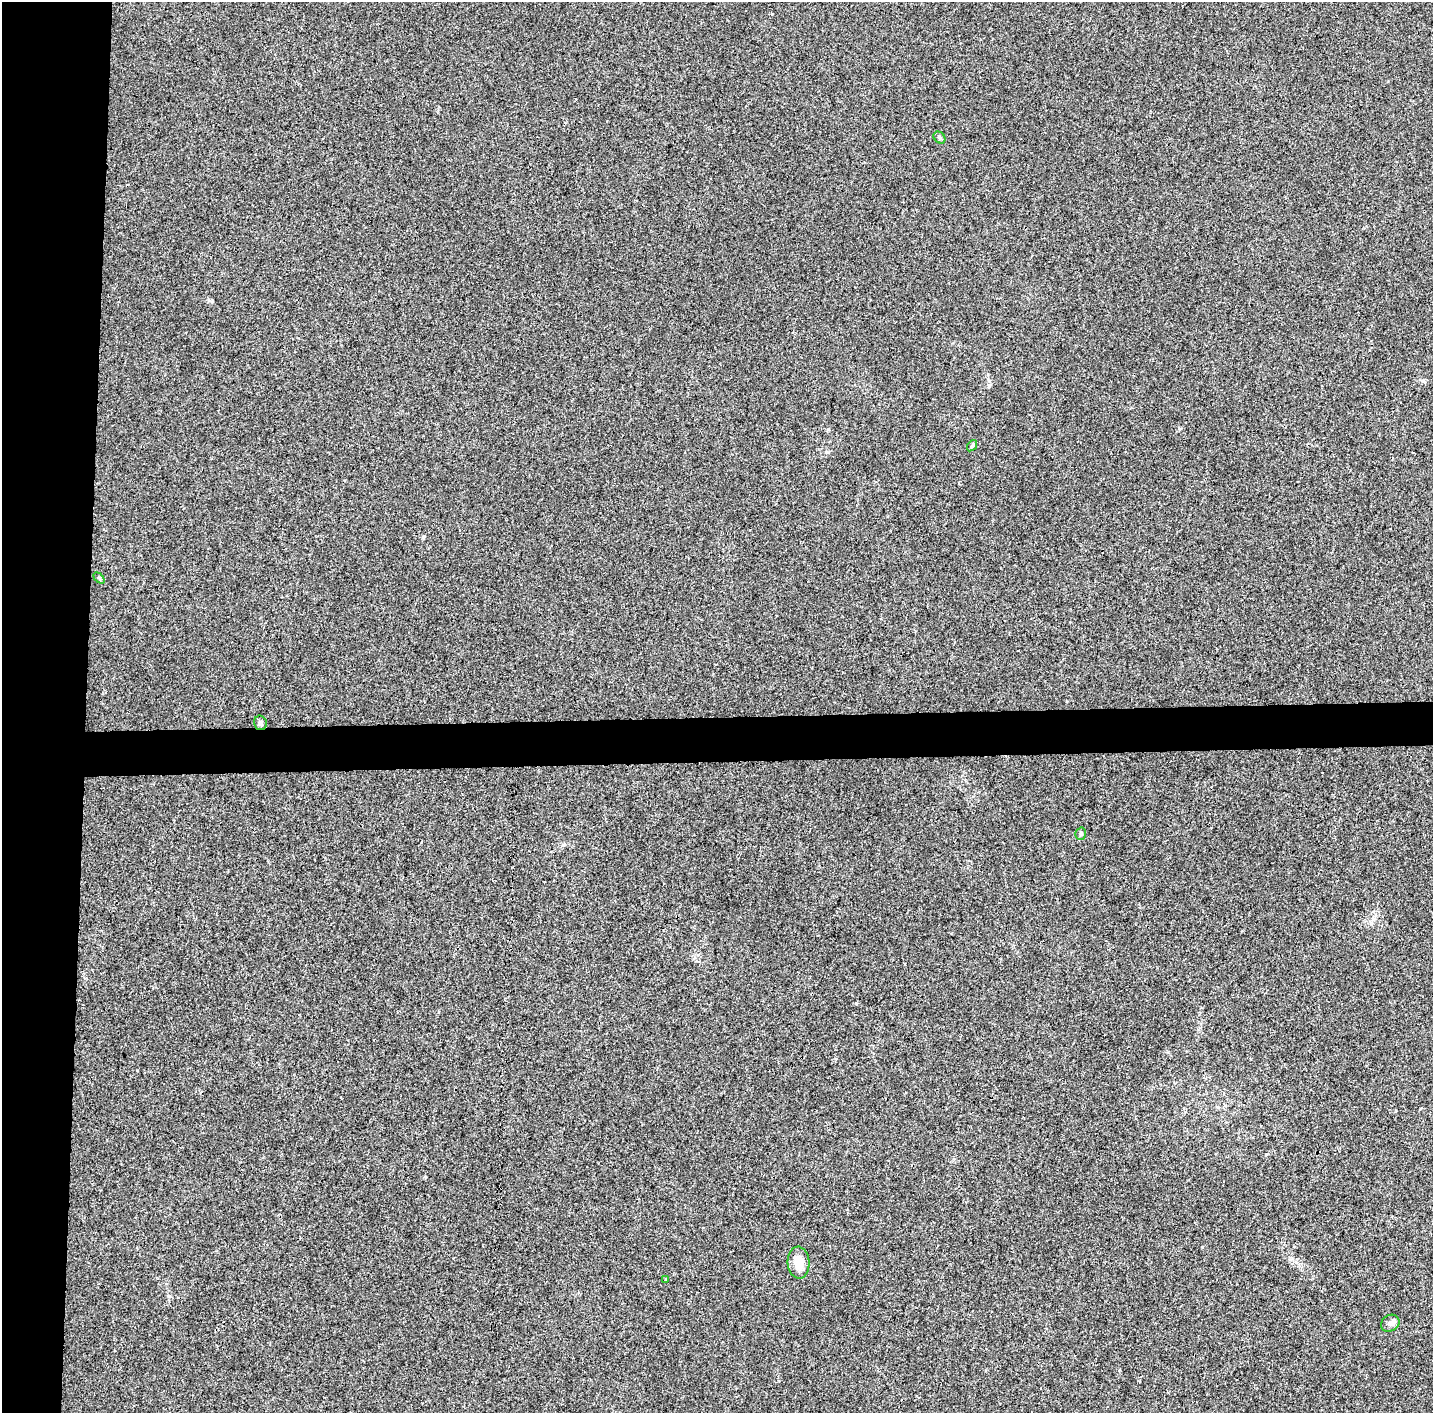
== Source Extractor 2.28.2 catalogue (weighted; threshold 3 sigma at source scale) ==
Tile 4 of 3 x 3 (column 1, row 2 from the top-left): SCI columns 9-1439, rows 1570-2980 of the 4300 x 4550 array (HDU 1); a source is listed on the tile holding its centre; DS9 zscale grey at full resolution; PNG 1435 x 1415 px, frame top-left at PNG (2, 2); each listed source drawn as its Kron ellipse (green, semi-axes under 4 px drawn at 4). Shown black and unused: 9% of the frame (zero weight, under 3 of 4 exposures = <1% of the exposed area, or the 3 px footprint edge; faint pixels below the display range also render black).
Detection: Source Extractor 2.28.2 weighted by HDU 2 'WHT'; one run over the whole footprint, this tile lists its part. Background 0.00897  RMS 0.0037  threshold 0.0167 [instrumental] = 3 sigma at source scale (4.5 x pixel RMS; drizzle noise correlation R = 1.50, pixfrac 1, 0.0396/0.0396 arcsec/px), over >= 5 px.
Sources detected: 8; all 8 listed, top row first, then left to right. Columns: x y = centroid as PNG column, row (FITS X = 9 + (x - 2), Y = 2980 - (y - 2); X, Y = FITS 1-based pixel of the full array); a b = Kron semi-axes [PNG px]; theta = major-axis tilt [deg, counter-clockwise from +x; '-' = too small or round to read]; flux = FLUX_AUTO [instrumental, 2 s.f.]
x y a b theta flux
939 137 6 5 - 0.73
972 446 6 4 53 0.54
99 578 6 4 -45 0.49
260 723 7 6 - 1
1081 834 6 5 - 0.7
799 1263 16 11 -86 5.6
666 1279 4 3 - 0.34
1390 1323 10 8 32 1.6